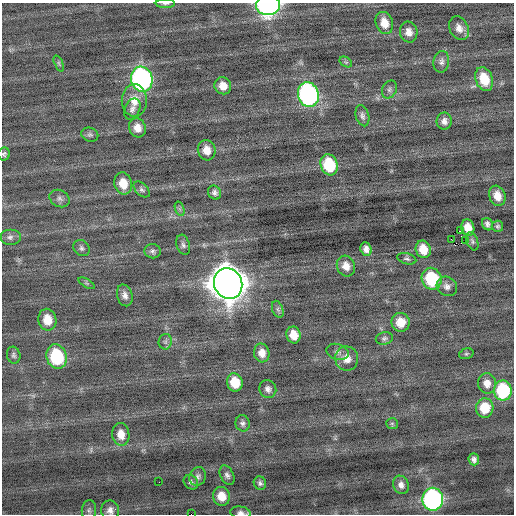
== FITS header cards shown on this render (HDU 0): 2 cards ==
NAXIS1  =                  512 / Axis length
NAXIS2  =                  512 / Axis length

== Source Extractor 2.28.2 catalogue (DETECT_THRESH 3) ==
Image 512 x 512 px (HDU 0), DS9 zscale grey, 1 PNG px = 1 image px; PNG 516 x 516 px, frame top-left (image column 1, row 512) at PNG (2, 3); each listed source drawn as its Kron ellipse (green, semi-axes under 4 px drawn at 4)
Background -0.0504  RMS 0.74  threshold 2.21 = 3 sigma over >= 5 px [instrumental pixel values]
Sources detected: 81; all 81 listed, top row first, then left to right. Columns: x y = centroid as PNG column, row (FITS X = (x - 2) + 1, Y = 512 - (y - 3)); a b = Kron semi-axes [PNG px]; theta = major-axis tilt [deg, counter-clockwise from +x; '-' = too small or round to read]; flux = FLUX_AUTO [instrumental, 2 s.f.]
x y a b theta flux
165 4 9 4 1 110
268 5 12 9 0 13000
384 23 11 8 -71 650
459 28 12 9 -63 390
409 32 10 8 -76 360
346 62 7 4 -33 80
441 62 11 7 80 200
59 63 9 4 -69 88
142 79 12 11 - 15000
484 79 12 8 -71 1100
223 86 9 8 - 490
389 89 9 7 65 160
308 95 13 10 -73 13000
134 100 16 12 -88 750
132 109 11 7 67 210
362 116 11 6 -74 180
444 121 8 7 - 270
137 128 10 8 -65 470
90 135 8 7 - 130
207 150 10 8 -73 500
4 154 6 6 - 110
329 165 11 8 -72 2300
123 183 11 9 -74 780
142 189 10 6 -44 130
215 193 7 6 - 170
497 196 10 8 -70 550
60 199 10 8 -29 200
180 209 7 4 -71 100
487 224 6 5 - 150
497 226 5 5 - 86
468 228 8 6 -76 570
460 231 2 2 - 900
10 237 10 8 0 200
451 240 3 2 - 75
465 240 2 2 - 46
472 241 9 5 -69 120
183 245 10 6 -73 150
81 248 9 7 -46 150
366 249 7 5 -68 250
423 249 9 7 -68 750
152 251 8 7 - 150
407 259 10 5 -16 120
346 266 10 9 - 420
432 279 11 10 - 2700
86 283 9 4 -31 95
228 284 16 14 -64 120000
447 286 10 9 - 260
125 295 11 7 -73 250
278 309 9 5 -71 140
47 320 11 9 -80 760
401 322 9 9 - 690
293 335 8 7 - 570
384 338 8 6 13 120
165 342 8 6 81 140
338 352 11 7 -19 190
262 353 9 7 -76 450
466 354 7 5 17 85
14 355 8 6 -76 130
57 357 12 10 -73 3200
347 358 12 11 - 510
235 382 9 8 - 1000
487 383 10 9 - 420
268 389 9 8 - 220
503 391 10 9 - 3800
485 408 9 9 - 1200
243 423 8 7 - 150
392 424 6 5 - 75
121 434 11 8 -81 530
474 459 6 5 - 180
227 475 10 6 -65 180
198 476 9 8 - 180
159 482 2 2 - 41
191 482 8 6 -44 130
260 483 7 6 - 130
401 485 9 7 -68 280
221 496 9 8 - 670
433 499 11 10 - 14000
89 510 10 7 83 150
110 510 10 9 - 280
240 513 10 6 -6 220
191 514 2 2 - 780
At the frame edge (FLAGS 8, measured only in part): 6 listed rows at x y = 165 4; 268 5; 4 154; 110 510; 240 513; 191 514